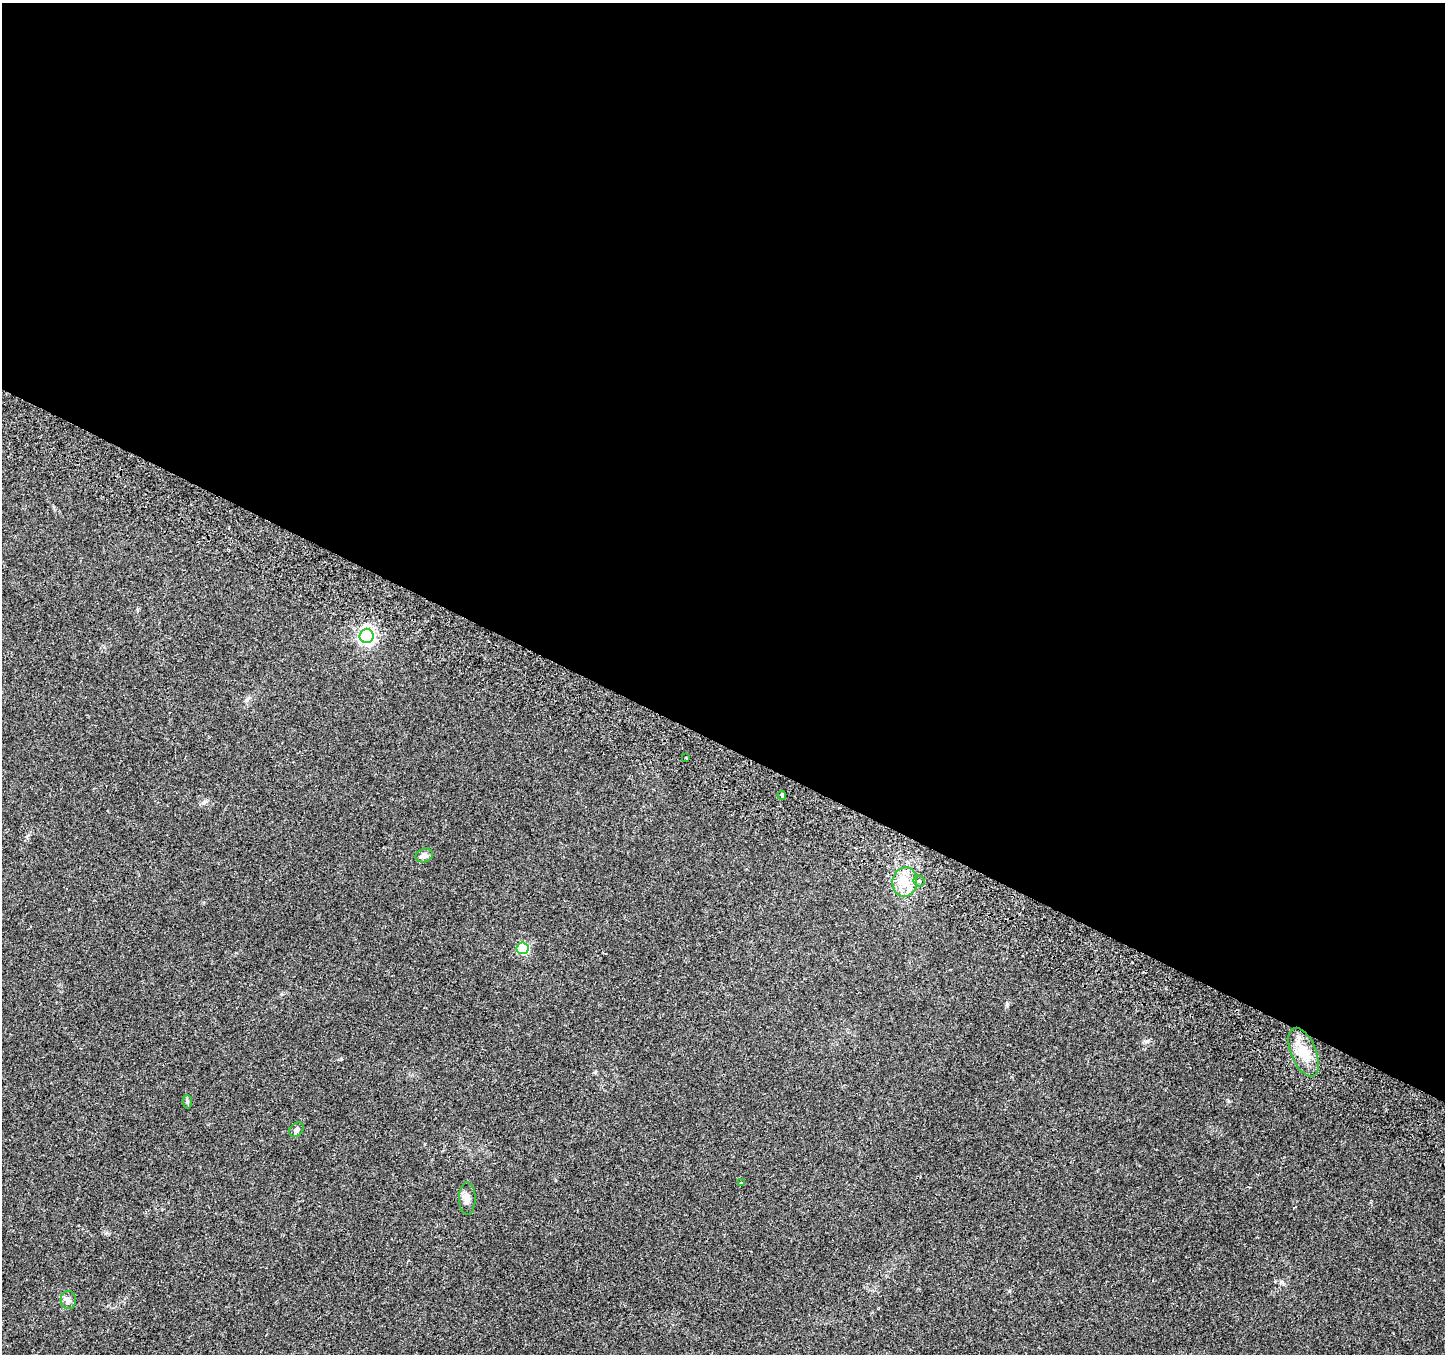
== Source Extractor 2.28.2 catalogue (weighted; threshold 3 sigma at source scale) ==
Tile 3 of 4 x 4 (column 3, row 1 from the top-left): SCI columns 2917-4359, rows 4307-5658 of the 5840 x 5975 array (HDU 1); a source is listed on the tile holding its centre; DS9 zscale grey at full resolution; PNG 1447 x 1356 px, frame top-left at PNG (2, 3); each listed source drawn as its Kron ellipse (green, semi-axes under 4 px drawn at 4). Shown black and unused: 55% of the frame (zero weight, under 2 of 3 exposures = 3% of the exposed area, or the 3 px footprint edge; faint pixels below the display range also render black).
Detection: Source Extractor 2.28.2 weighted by HDU 2 'WHT'; one run over the whole footprint, this tile lists its part. Background 0.0522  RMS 0.0054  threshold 0.0243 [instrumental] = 3 sigma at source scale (4.5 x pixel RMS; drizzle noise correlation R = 1.50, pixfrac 1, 0.0396/0.0396 arcsec/px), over >= 5 px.
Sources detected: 13; all 13 listed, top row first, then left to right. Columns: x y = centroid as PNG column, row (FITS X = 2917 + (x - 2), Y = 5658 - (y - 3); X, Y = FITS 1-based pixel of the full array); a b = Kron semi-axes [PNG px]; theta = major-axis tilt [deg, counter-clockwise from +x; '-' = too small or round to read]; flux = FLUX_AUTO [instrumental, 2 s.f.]
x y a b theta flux
367 636 7 7 - 170
686 758 3 2 - 1.4
782 796 4 3 - 2.3
424 856 9 6 20 2.2
919 881 6 5 - 1.6
905 882 15 12 81 9.1
522 948 6 6 - 40
1304 1052 26 12 -67 12
187 1102 7 5 -84 0.97
296 1130 8 6 46 1.5
741 1183 4 4 - 0.43
467 1199 16 8 -88 3.1
68 1300 9 7 -86 2.1
Unlisted compact peaks at least as high as the median listed source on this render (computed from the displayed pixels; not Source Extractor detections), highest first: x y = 1007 1004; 1281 1282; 1147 1041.